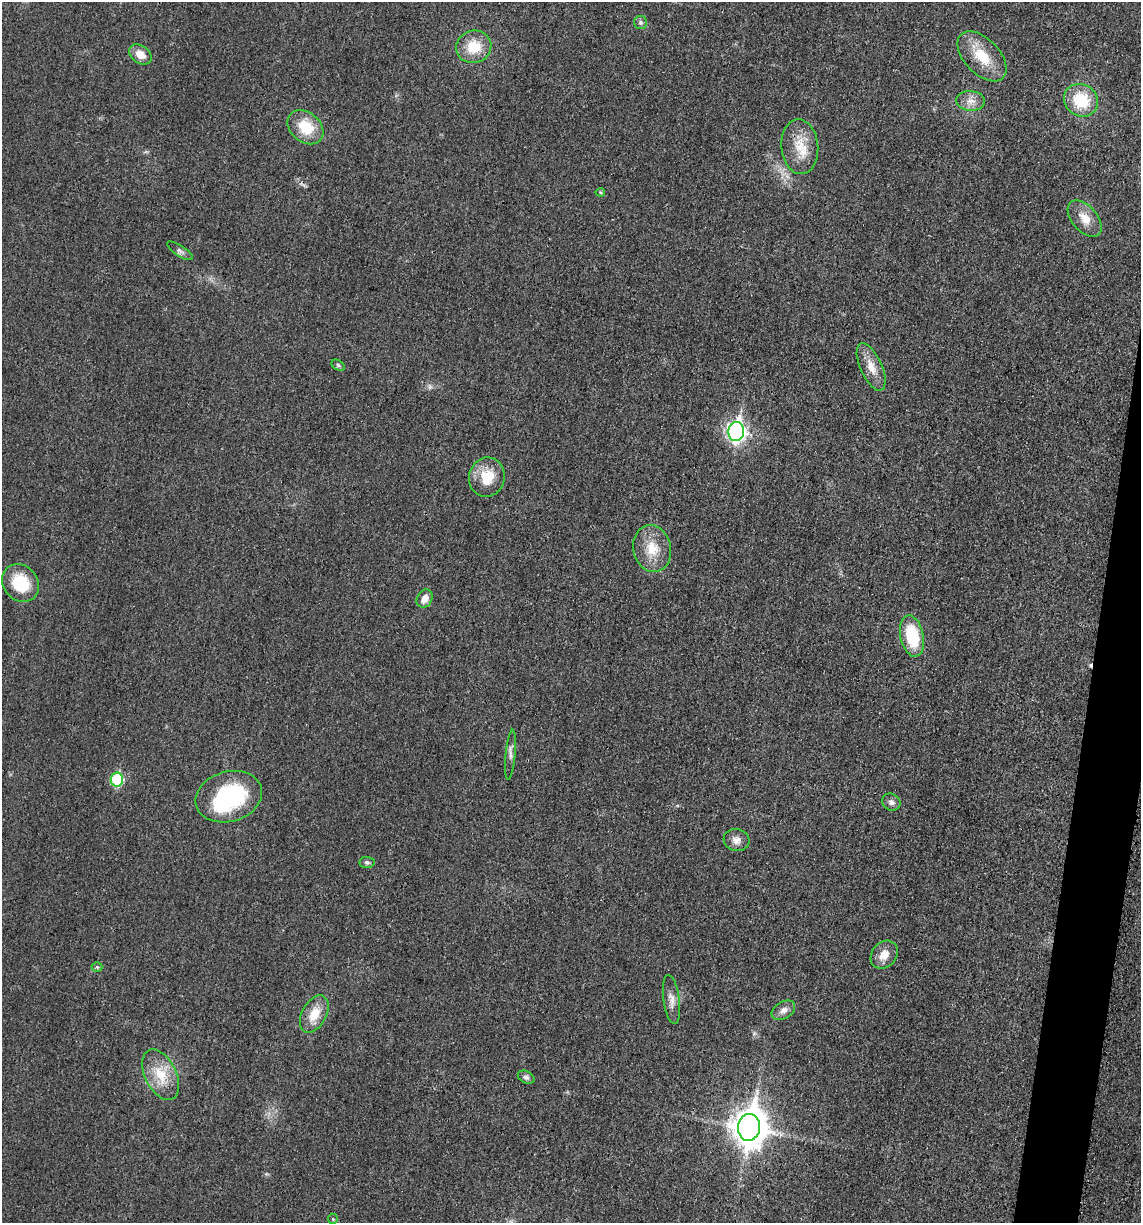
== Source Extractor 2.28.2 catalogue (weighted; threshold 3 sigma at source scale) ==
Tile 10 of 4 x 4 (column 2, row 3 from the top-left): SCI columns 1257-2395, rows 1231-2451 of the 4922 x 4903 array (HDU 1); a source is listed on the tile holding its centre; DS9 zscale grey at full resolution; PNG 1143 x 1225 px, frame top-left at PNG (2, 2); each listed source drawn as its Kron ellipse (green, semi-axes under 4 px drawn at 4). Shown black and unused: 3% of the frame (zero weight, under 3 of 4 exposures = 1% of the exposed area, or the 3 px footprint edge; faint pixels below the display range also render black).
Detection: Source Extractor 2.28.2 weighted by HDU 2 'WHT'; one run over the whole footprint, this tile lists its part. Background 0.0292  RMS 0.0058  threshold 0.0262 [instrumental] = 3 sigma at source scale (4.5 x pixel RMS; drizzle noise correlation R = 1.50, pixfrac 1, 0.05/0.05 arcsec/px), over >= 5 px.
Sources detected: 36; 1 inside a brighter object's white glare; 1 cosmic-ray / hot-pixel residue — neither listed nor drawn; the other 34 listed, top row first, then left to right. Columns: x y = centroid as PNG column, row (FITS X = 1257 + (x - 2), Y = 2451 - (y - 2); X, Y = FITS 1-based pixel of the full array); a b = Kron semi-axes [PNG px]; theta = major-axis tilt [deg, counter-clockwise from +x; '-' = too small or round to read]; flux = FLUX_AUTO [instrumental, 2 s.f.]
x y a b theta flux
640 22 6 6 - 1.4
474 47 17 16 - 16
140 54 12 8 -36 7.5
982 56 30 17 -46 17
1081 100 17 15 -36 23
971 101 14 10 -4 5.1
305 127 20 14 -40 18
800 147 27 18 -85 14
600 192 5 4 - 0.76
1085 219 21 12 -49 8.9
180 251 15 5 -33 2
338 365 7 4 -31 0.99
871 367 25 11 -66 8.7
736 431 9 8 - 210
487 477 20 18 76 16
652 548 24 19 -77 14
21 583 20 17 -50 22
425 599 9 7 62 5.2
912 636 21 11 -77 27
510 755 25 5 84 3
117 780 7 6 - 42
229 797 34 25 17 58
891 802 9 8 - 2.4
736 840 13 11 -16 4.2
367 862 7 5 -2 1.3
884 955 15 12 49 6.9
97 967 5 5 - 0.92
671 999 25 8 -82 5.1
783 1010 13 8 32 3.6
314 1014 20 12 61 11
161 1075 27 15 -64 16
526 1077 9 6 -27 1.7
749 1127 13 11 81 1100
333 1219 5 5 - 0.81